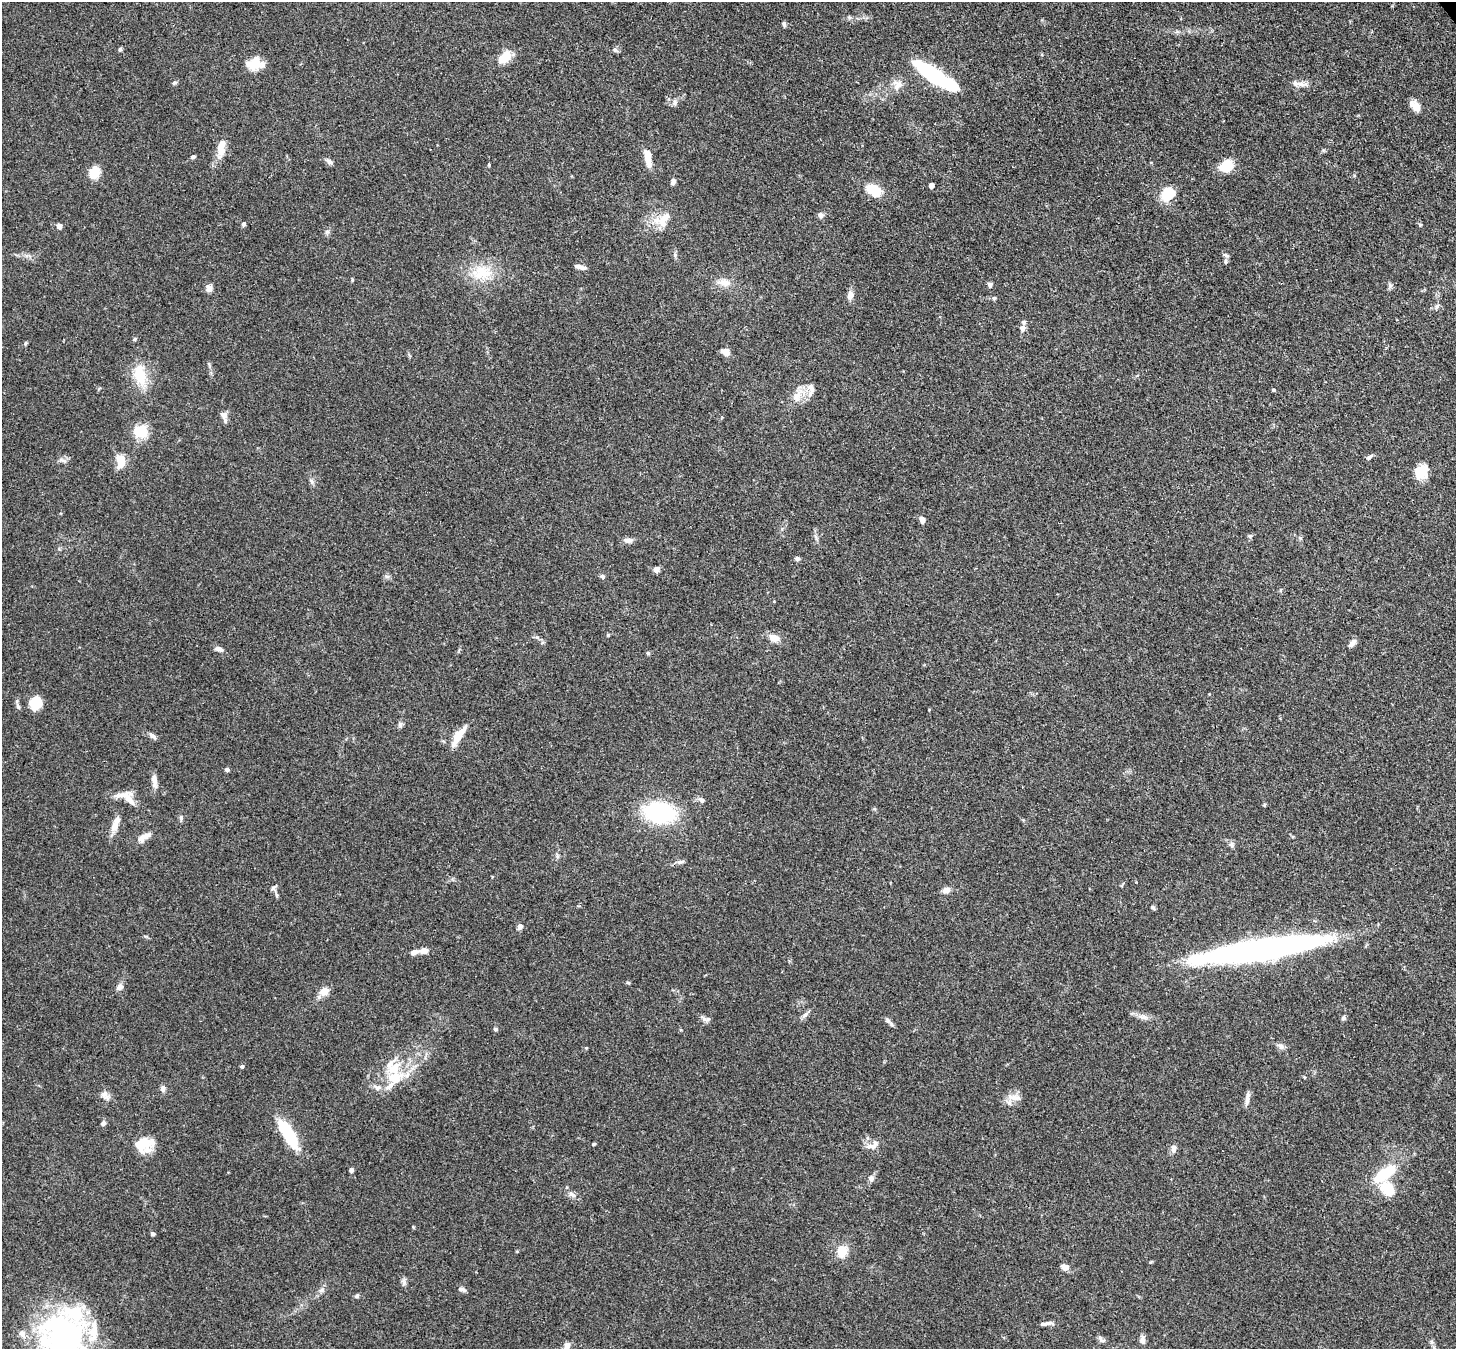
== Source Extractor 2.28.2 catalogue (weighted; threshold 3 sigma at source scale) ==
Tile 10 of 4 x 4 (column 2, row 3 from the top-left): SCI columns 1533-2986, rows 1558-2904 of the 5973 x 5945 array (HDU 1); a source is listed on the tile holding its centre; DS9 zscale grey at full resolution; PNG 1458 x 1351 px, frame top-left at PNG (2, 2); no overlay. Shown black and unused: <1% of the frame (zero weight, under 3 of 4 exposures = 7% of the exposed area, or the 3 px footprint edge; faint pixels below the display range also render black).
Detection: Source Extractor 2.28.2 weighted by HDU 2 'WHT'; one run over the whole footprint, this tile lists its part. Background 0.154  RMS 0.0047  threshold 0.021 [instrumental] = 3 sigma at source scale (4.5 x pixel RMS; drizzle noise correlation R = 1.50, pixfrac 1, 0.05/0.05 arcsec/px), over >= 5 px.
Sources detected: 143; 3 inside a brighter object's white glare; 1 long thin detection or spike segment (spike, bleed or trail) — not listed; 14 inside a brighter listed object's ellipse — not listed separately; the other 125 listed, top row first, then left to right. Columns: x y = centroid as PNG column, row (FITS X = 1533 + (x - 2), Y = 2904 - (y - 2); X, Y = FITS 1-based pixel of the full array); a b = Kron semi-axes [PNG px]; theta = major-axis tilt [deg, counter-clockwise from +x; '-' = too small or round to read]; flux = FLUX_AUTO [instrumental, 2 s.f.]
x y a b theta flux
784 24 7 4 -81 1.1
120 49 5 4 - 0.85
615 50 6 5 - 0.96
502 59 13 12 - 5.3
255 64 19 14 9 7.4
936 76 45 10 -33 64
174 83 6 5 - 0.89
1301 84 20 6 -8 3.1
898 85 15 12 45 4.2
675 103 8 6 74 1.4
1416 106 15 9 -51 3.8
221 145 18 10 74 5.1
193 157 6 4 19 0.95
329 162 10 6 -38 1.5
648 162 23 8 -88 5.1
1226 166 13 10 30 12
94 173 14 11 65 6.7
673 182 8 5 73 1.7
931 185 4 4 - 2.8
874 190 20 12 -30 10
1168 194 14 10 28 14
821 215 8 6 -58 1.5
663 219 29 16 34 9.4
244 224 6 5 - 0.81
1420 225 4 4 - 0.52
59 226 4 4 - 3.6
327 232 6 5 - 0.98
1226 255 8 5 -21 0.96
1226 262 6 5 - 0.86
580 267 12 4 -13 2
482 272 31 20 11 15
724 283 16 9 -6 4.2
990 285 8 6 -78 1.3
1390 285 8 5 -59 1.1
209 288 10 8 76 1.9
850 295 11 7 82 2.8
994 298 5 4 - 0.69
1022 328 9 8 - 1.8
134 339 6 4 29 0.73
25 344 7 3 71 0.55
726 352 10 7 -32 3.1
140 375 32 16 -80 13
811 389 20 9 88 3.5
1273 390 4 3 - 0.63
797 396 17 9 70 4.8
224 415 10 9 - 2.6
140 431 17 14 22 11
1369 457 9 5 35 1
63 460 12 4 -21 1.1
120 460 14 9 -84 7.5
1421 472 17 13 60 7.7
311 481 8 4 -53 1
922 520 7 5 -64 2.4
816 537 7 4 -71 0.94
628 540 12 6 -3 2.2
797 559 6 6 - 0.99
656 569 5 4 - 4.2
387 576 7 4 -19 0.87
602 576 6 6 - 0.97
774 638 10 7 -16 4.6
1352 643 11 6 51 2.1
219 649 10 6 -22 2
648 653 5 5 - 0.67
36 703 12 11 - 10
18 706 7 4 -62 0.96
400 725 8 6 79 1.1
152 736 13 5 -35 1.5
458 737 27 8 57 7.2
227 770 5 4 - 1
154 781 18 6 -86 2.7
127 797 26 13 -31 6.6
702 800 8 6 -56 1.4
659 813 28 18 -9 48
181 818 6 5 - 0.82
115 824 23 7 67 4.5
144 837 20 8 34 3.7
1232 844 8 7 - 1.4
557 856 7 4 -74 0.83
680 862 12 4 12 1.3
274 888 11 4 40 1.1
946 890 10 7 20 2.4
277 895 6 4 -87 0.79
1153 907 6 4 -40 0.9
520 926 7 6 - 1.6
1260 950 114 16 9 210
424 951 11 8 11 2.5
628 983 5 3 - 0.62
120 987 10 7 46 1.9
324 991 12 9 24 4.1
805 1015 11 5 39 1.5
1143 1017 14 6 -12 2.6
1343 1018 6 5 - 0.88
708 1019 9 6 26 1.5
887 1020 7 6 - 1.1
495 1029 5 4 - 0.8
1281 1046 9 6 -29 1.7
586 1048 4 4 - 0.38
242 1066 4 4 - 0.91
394 1078 24 17 16 13
163 1089 9 7 79 1.5
105 1095 13 8 -70 2.4
1014 1097 20 7 -10 3.6
103 1123 5 5 - 1.5
288 1134 38 12 -58 20
141 1143 21 16 -41 10
593 1144 6 3 26 0.56
873 1145 18 9 28 3.4
1173 1148 10 6 85 2
351 1170 4 4 - 1.7
1385 1173 22 9 36 20
871 1178 9 8 - 1.6
1387 1189 21 15 -43 11
572 1195 11 6 -27 1.9
152 1234 5 5 - 0.81
842 1251 11 9 70 8.5
1064 1267 11 8 -23 2.3
462 1289 11 5 -14 1.4
322 1290 8 6 23 1.3
357 1296 6 5 - 0.84
1046 1323 16 4 8 2
1101 1340 10 5 -45 1.3
1142 1340 9 6 -85 2.2
64 1341 56 44 73 110
1432 1342 7 4 -71 0.92
567 1346 9 7 84 2
Isophote crosses this tile's border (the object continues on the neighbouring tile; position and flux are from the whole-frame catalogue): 2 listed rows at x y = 64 1341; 567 1346
Unlisted compact peaks at least as high as the median listed source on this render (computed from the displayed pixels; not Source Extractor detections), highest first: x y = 608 635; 404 1282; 489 165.